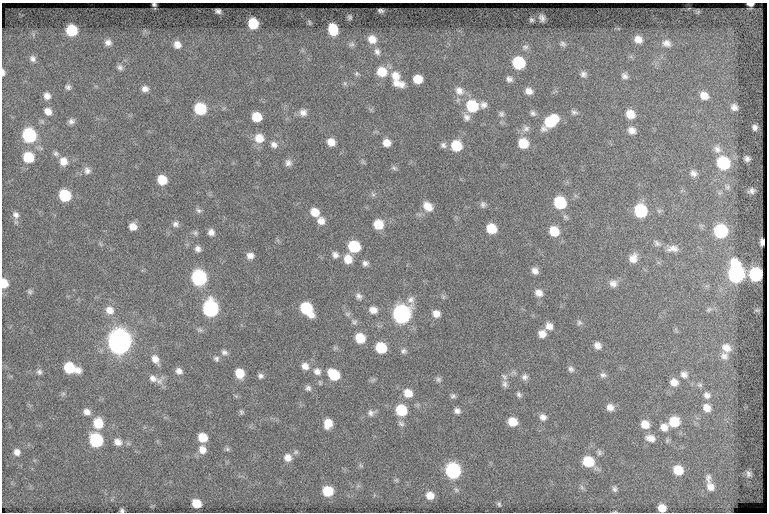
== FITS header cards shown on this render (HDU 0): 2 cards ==
NAXIS1  =                  765
NAXIS2  =                  510

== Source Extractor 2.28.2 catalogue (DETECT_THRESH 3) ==
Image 765 x 510 px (HDU 0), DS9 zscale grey, 1 PNG px = 1 image px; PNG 769 x 514 px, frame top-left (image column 1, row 510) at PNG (2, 3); no overlay
Background 61.7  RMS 6.2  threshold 18.6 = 3 sigma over >= 5 px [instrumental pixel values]
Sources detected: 204; all 204 listed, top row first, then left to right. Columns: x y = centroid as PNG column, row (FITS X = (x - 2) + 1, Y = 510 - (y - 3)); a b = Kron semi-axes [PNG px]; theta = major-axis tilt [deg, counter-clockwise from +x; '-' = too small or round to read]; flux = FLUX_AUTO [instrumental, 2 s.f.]
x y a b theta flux
154 4 3 3 - 490
750 4 6 3 -6 1900
218 11 5 4 - 1000
381 11 5 3 - 840
698 12 5 5 - 520
349 17 4 3 - 720
542 18 6 5 - 1400
531 20 4 3 - 620
253 24 8 8 - 14000
333 29 10 8 -76 11000
71 30 8 8 - 20000
372 39 11 10 - 4500
638 39 10 9 - 3400
108 42 9 8 - 2200
666 43 14 10 -16 3400
351 44 9 7 17 1300
563 44 9 7 -32 1200
177 45 9 8 - 3200
525 47 9 8 - 1500
377 52 10 8 -68 2000
33 59 9 8 - 1700
518 63 9 8 - 24000
120 67 8 6 -48 1400
382 72 11 10 - 9000
3 73 7 3 -90 1500
356 74 7 7 - 970
583 74 9 8 - 1800
395 76 14 11 -73 5700
625 76 9 8 - 1800
418 79 8 7 - 6400
509 79 9 8 - 1700
345 83 6 6 - 820
398 84 18 9 -9 4600
68 87 7 6 - 1200
145 89 8 7 - 2100
459 91 14 11 -43 4300
529 91 10 8 -19 2800
704 95 11 9 -33 4500
47 96 8 7 - 2400
483 105 10 9 - 2200
472 106 10 9 - 20000
734 107 7 6 - 1900
200 109 9 8 - 22000
48 111 9 7 -48 3000
303 112 9 9 - 2400
574 112 9 6 -6 1200
533 113 8 6 -46 1300
501 114 8 8 - 1300
630 114 10 9 - 5700
257 117 8 7 - 9600
466 117 11 9 -59 2300
71 121 8 7 - 1500
551 121 17 9 40 17000
755 127 5 5 - 1200
526 128 10 9 - 2100
632 130 10 8 -31 3000
29 135 9 8 - 52000
259 138 11 10 - 6000
331 142 8 7 - 3800
386 143 8 7 - 3800
523 143 9 8 - 10000
274 145 9 8 - 1900
443 145 8 7 - 1400
456 146 9 9 - 13000
717 149 11 10 - 2600
56 153 8 7 - 1200
28 157 9 8 - 14000
747 159 5 4 - 1100
63 161 10 9 - 4100
363 162 7 4 -55 670
288 163 9 8 - 1900
723 163 10 9 - 28000
394 168 9 5 -24 980
87 170 10 8 -80 1900
693 173 10 8 -25 2100
162 180 8 7 - 8800
727 187 8 6 0 1000
751 191 5 4 - 1200
373 194 7 5 -29 890
65 195 8 8 - 24000
560 203 9 8 - 24000
483 204 8 7 - 1300
428 206 11 8 -43 5000
199 211 9 6 -32 1100
640 211 9 8 - 30000
315 212 9 8 - 5500
16 215 10 8 -54 2100
321 221 9 8 - 3100
175 224 8 7 - 1600
378 224 9 9 - 8200
133 227 7 7 - 3600
491 229 8 7 - 10000
554 231 9 8 - 9100
721 231 9 9 - 34000
211 232 7 7 - 2200
195 233 7 7 - 1000
762 242 6 4 -84 1300
657 243 11 8 -39 1600
354 246 9 8 - 21000
198 249 8 7 - 1700
673 249 16 9 3 3000
335 255 9 8 - 1900
250 256 8 7 - 2400
633 258 11 9 65 3800
348 259 10 9 - 5300
365 263 7 7 - 1500
535 271 8 7 - 2300
736 273 13 9 -82 120000
755 274 9 8 - 36000
199 278 9 9 - 73000
4 283 8 6 -83 6600
613 284 11 10 - 2600
30 291 7 6 - 920
539 293 9 8 - 3000
359 296 9 7 -43 1600
443 297 7 4 72 650
411 300 10 9 - 2300
210 309 10 9 - 86000
306 309 12 8 -50 24000
709 309 9 7 38 1200
109 310 12 11 - 4200
373 310 10 8 -11 3000
347 314 8 6 0 910
402 314 9 9 - 150000
436 314 7 7 - 3200
354 322 10 7 -38 1300
579 322 7 7 - 1100
549 326 9 8 - 2900
200 330 8 6 -14 1000
542 334 8 8 - 3400
360 338 8 8 - 9800
119 342 10 9 - 510000
597 345 7 7 - 2400
381 348 8 8 - 15000
726 348 12 10 -32 4100
404 351 8 7 - 1200
224 352 9 7 -24 1500
724 356 11 10 - 2700
155 359 12 8 -60 3400
216 359 8 7 - 1200
305 366 9 8 - 2900
70 368 12 7 -19 19000
571 369 8 7 - 1300
179 371 8 7 - 2100
317 371 11 9 -36 2800
39 372 8 7 - 1300
239 373 8 7 - 7600
334 374 10 8 -39 15000
684 374 10 9 - 2600
603 375 9 7 3 1300
260 376 7 6 - 1300
504 377 10 6 -46 1300
524 377 9 8 - 1700
153 378 13 9 -29 3200
438 379 7 7 - 1000
674 382 10 9 - 3500
505 384 9 7 -80 1500
700 385 8 6 -30 1300
308 388 8 7 - 1300
408 393 9 8 - 5400
519 394 8 6 -66 1100
707 395 11 10 - 2600
453 396 7 5 -6 1000
610 407 9 8 - 2700
707 408 11 9 -48 4000
401 410 9 8 - 18000
457 411 8 6 -20 1700
87 412 9 7 -25 2600
241 412 7 5 -60 780
371 413 10 9 - 1900
543 417 9 8 - 2100
513 422 8 7 - 6400
674 422 10 10 - 11000
98 423 10 9 - 11000
328 423 9 8 - 6000
401 424 9 7 -25 1300
645 424 9 8 - 4900
664 427 10 9 - 3600
203 437 8 7 - 8000
650 438 13 9 -16 3300
96 440 9 8 - 42000
118 442 11 9 -34 3100
202 449 10 9 - 3700
227 449 7 6 - 820
17 452 8 7 - 2500
296 452 8 6 16 970
599 452 9 7 -74 1200
288 457 9 9 - 3300
588 461 10 9 - 13000
361 465 7 4 -45 620
678 470 9 8 - 9100
453 471 9 9 - 71000
748 474 8 6 -85 1200
708 478 11 8 79 2200
396 480 6 5 - 620
582 487 7 5 -60 920
710 487 13 10 -63 3900
615 489 8 6 88 1100
327 491 8 8 - 11000
430 495 8 7 - 4200
196 503 7 6 - 7800
499 504 6 5 - 630
662 508 7 6 - 4800
122 510 4 4 - 720
At the frame edge (FLAGS 8, measured only in part): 6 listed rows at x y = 154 4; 750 4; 3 73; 4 283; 662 508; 122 510